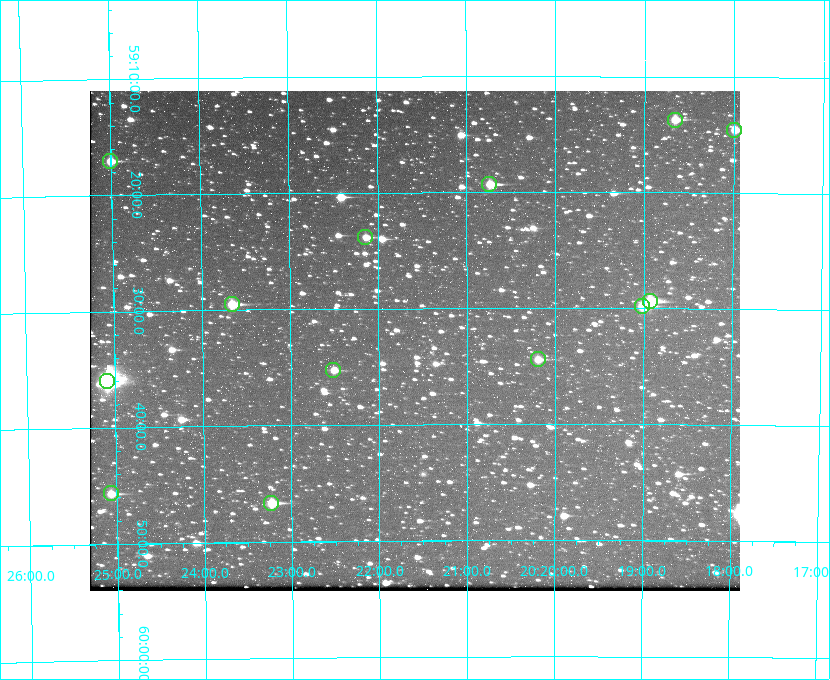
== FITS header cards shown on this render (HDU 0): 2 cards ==
NAXIS1  =                  650 / Width of table row in bytes
NAXIS2  =                  500 / Number of rows in table

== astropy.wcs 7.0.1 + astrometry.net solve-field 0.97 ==
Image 650 x 500 px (HDU 0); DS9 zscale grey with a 90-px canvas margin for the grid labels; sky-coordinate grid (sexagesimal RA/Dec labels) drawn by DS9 from the SOLVED WCS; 13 Tycho-2 reference stars matched to detected sources circled (green)
Header WCS: none
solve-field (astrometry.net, Tycho-2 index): SOLVED blind (the file carries no WCS)
Solved WCS: RA---TAN-SIP/DEC--TAN-SIP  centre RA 20:21:36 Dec +59:33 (305.40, +59.55 deg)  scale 5.17 arcsec/px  FOV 56.0' x 43.1'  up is -180 deg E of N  parity flipped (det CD > 0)
(file carries no celestial WCS; the grid is the blind solution)
Tycho-2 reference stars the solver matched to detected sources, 13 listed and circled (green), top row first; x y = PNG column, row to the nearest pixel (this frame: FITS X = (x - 90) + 1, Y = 500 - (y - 91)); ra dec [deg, ICRS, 3 dp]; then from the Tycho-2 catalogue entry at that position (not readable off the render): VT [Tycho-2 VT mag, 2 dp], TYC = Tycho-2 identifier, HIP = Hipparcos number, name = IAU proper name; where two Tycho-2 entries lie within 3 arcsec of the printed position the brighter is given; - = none
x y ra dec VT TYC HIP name
675 120 304.666 +59.228 9.63 3949-1325-1 - -
734 130 304.498 +59.243 9.91 3949-663-1 - -
110 161 306.252 +59.284 9.41 3949-1643-1 - -
489 184 305.185 +59.322 8.95 3949-1869-1 - -
365 237 305.535 +59.397 10.37 3949-1383-1 - -
650 301 304.733 +59.490 8.93 3949-1451-1 - -
232 304 305.915 +59.492 9.25 3949-1149-1 - -
642 306 304.755 +59.496 9.37 3949-615-1 - -
538 359 305.049 +59.573 10.18 3949-1099-1 - -
333 370 305.628 +59.588 10.19 3949-1517-1 - -
107 381 306.271 +59.600 6.45 3949-2016-1 100714 -
111 493 306.265 +59.761 9.71 3949-555-1 - -
271 503 305.808 +59.778 8.73 3949-715-1 100545 -